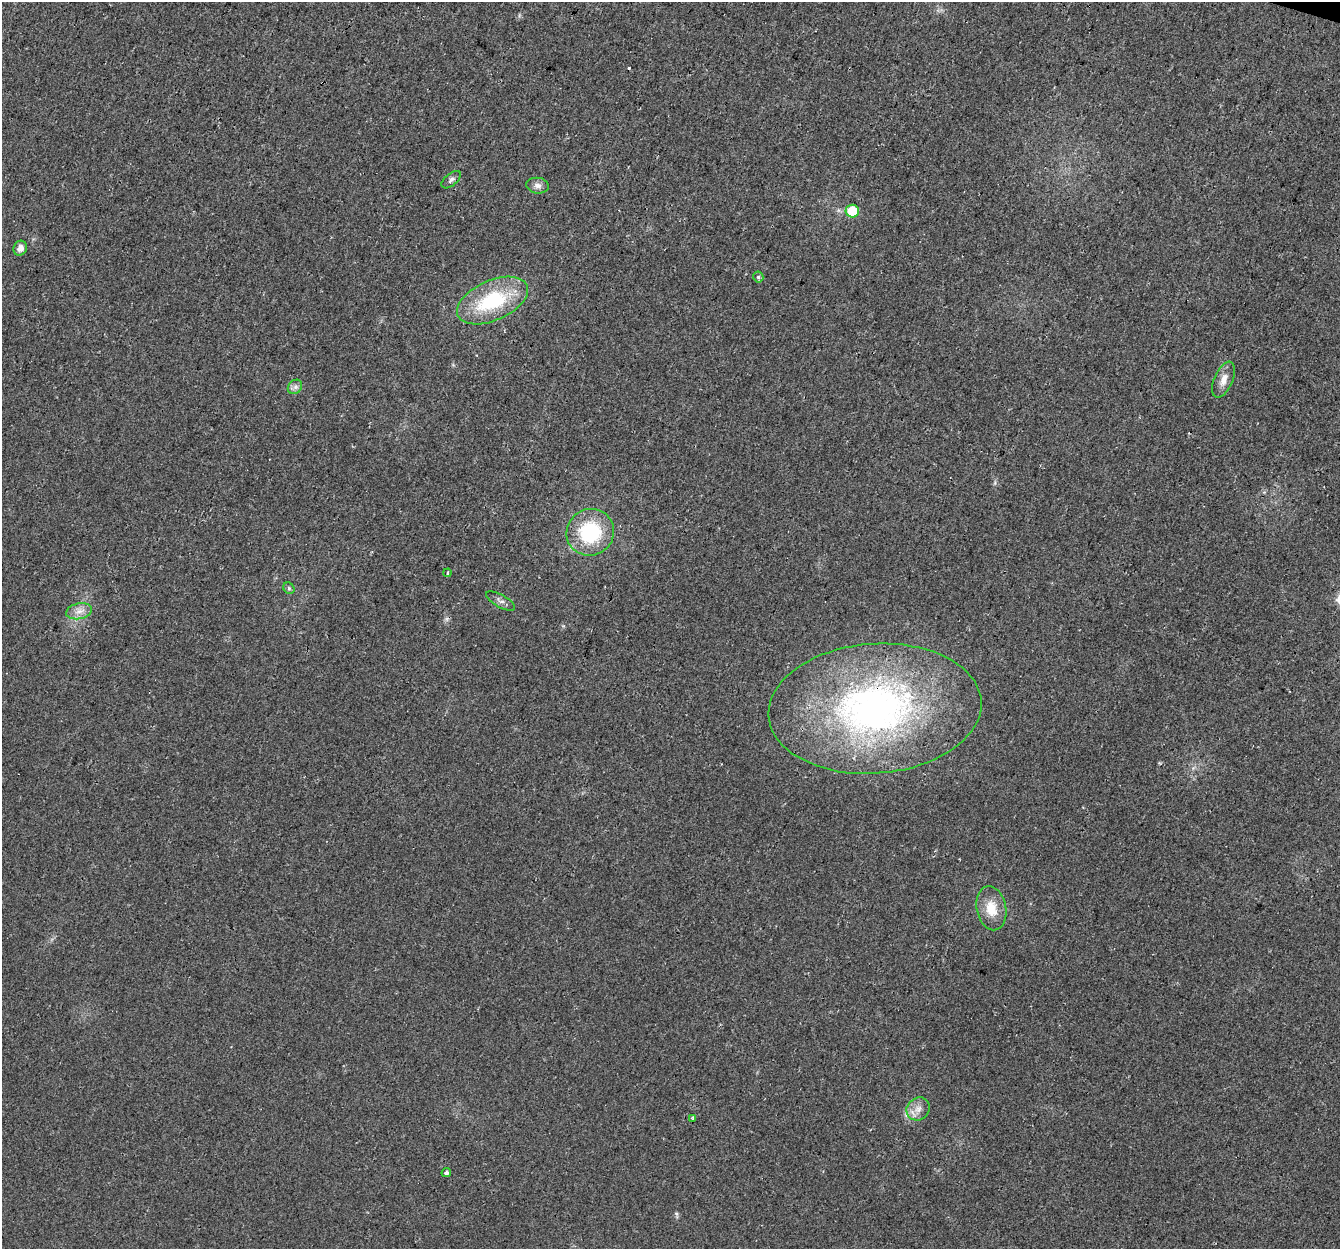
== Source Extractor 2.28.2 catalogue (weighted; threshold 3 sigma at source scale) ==
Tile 10 of 4 x 4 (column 2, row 3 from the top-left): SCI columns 1360-2697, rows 1520-2766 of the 5404 x 5593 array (HDU 1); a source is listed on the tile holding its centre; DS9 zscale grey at full resolution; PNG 1342 x 1251 px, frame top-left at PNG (2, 2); each listed source drawn as its Kron ellipse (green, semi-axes under 4 px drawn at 4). Shown black and unused: <1% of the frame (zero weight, under 3 of 4 exposures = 5% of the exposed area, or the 3 px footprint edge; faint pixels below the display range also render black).
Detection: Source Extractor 2.28.2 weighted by HDU 2 'WHT'; one run over the whole footprint, this tile lists its part. Background 0.0231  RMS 0.0069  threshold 0.0312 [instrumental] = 3 sigma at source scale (4.5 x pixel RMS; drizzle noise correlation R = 1.50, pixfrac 1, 0.0396/0.0396 arcsec/px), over >= 5 px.
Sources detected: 19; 1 cosmic-ray / hot-pixel residue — neither listed nor drawn; the other 18 listed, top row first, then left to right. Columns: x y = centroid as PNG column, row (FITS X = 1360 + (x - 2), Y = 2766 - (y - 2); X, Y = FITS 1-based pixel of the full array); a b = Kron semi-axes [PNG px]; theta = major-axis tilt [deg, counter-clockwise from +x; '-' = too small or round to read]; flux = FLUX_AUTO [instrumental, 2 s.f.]
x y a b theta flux
451 180 11 6 41 2.3
538 186 11 8 -8 3.7
852 211 7 6 - 21
20 248 7 6 - 3.8
758 277 5 5 - 1.1
493 300 38 20 24 53
1224 380 19 9 67 6.6
295 387 8 6 43 2.5
590 532 24 23 - 51
448 573 4 3 - 1.1
289 588 6 5 - 1.2
501 601 16 6 -30 3
79 611 13 7 12 5.3
875 709 107 65 4 290
991 908 22 14 -78 15
918 1109 12 11 - 6
693 1118 3 3 - 2.7
446 1173 5 4 - 1.8
Overlapping masked pixels (flux is a lower limit): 1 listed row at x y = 875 709